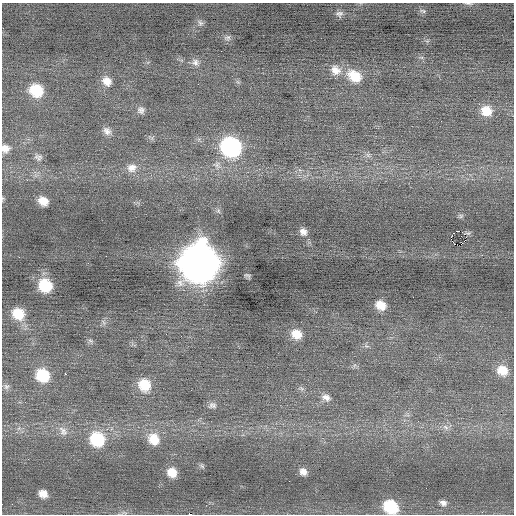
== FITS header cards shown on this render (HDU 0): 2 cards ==
NAXIS1  =                  512 / Axis length
NAXIS2  =                  512 / Axis length

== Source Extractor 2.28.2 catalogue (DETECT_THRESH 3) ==
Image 512 x 512 px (HDU 0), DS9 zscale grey, 1 PNG px = 1 image px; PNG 516 x 516 px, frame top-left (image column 1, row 512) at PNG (2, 3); no overlay
Background 0.00554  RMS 0.71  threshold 2.12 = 3 sigma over >= 5 px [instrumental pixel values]
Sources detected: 58; all 58 listed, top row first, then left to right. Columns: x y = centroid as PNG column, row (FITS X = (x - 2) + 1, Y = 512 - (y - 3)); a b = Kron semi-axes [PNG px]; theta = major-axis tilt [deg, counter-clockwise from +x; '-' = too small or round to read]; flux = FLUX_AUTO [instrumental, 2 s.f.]
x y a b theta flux
468 4 11 3 -4 91
423 11 8 5 -19 110
339 14 10 8 4 180
200 23 9 6 -45 140
227 37 10 7 20 140
195 62 10 9 - 230
335 70 14 13 - 510
354 76 18 13 -30 1100
107 81 12 10 -43 450
36 90 13 12 - 1700
141 110 9 9 - 190
486 111 12 11 - 750
441 121 2 2 - 58
107 131 12 9 -48 260
231 147 14 13 - 8000
5 148 9 9 - 360
368 155 7 5 -46 120
38 157 11 8 -24 180
132 168 13 12 - 450
43 201 9 7 -28 620
461 216 7 6 - 90
458 231 3 2 - 2500
303 232 10 8 -55 280
468 233 8 5 7 82
451 238 4 2 - 350
465 240 2 2 - 20
455 244 2 2 - 31
461 244 2 2 - 290
199 263 18 18 - 92000
247 276 5 3 - 90
45 285 13 12 - 1700
381 305 11 9 -30 600
18 314 14 12 -31 1100
103 322 7 4 -70 95
296 334 12 10 -25 670
90 341 8 5 -20 93
502 370 13 11 -27 740
65 374 2 2 - 360
43 375 12 11 - 1800
144 385 13 12 - 1200
6 387 8 7 - 140
301 388 7 4 -19 87
326 397 12 9 -16 290
212 405 11 8 2 180
446 427 10 6 -40 200
63 431 16 9 -52 350
97 439 15 13 -43 2300
154 439 15 13 -49 900
202 466 9 4 -36 94
172 472 10 9 - 650
303 472 9 8 - 310
289 481 2 2 - 23
426 488 2 2 - 21
43 494 9 7 -23 430
443 503 9 8 - 220
391 507 12 10 -28 2500
124 513 10 4 -5 110
190 514 4 2 - 1100
At the frame edge (FLAGS 8, measured only in part): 4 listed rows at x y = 468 4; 5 148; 391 507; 190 514